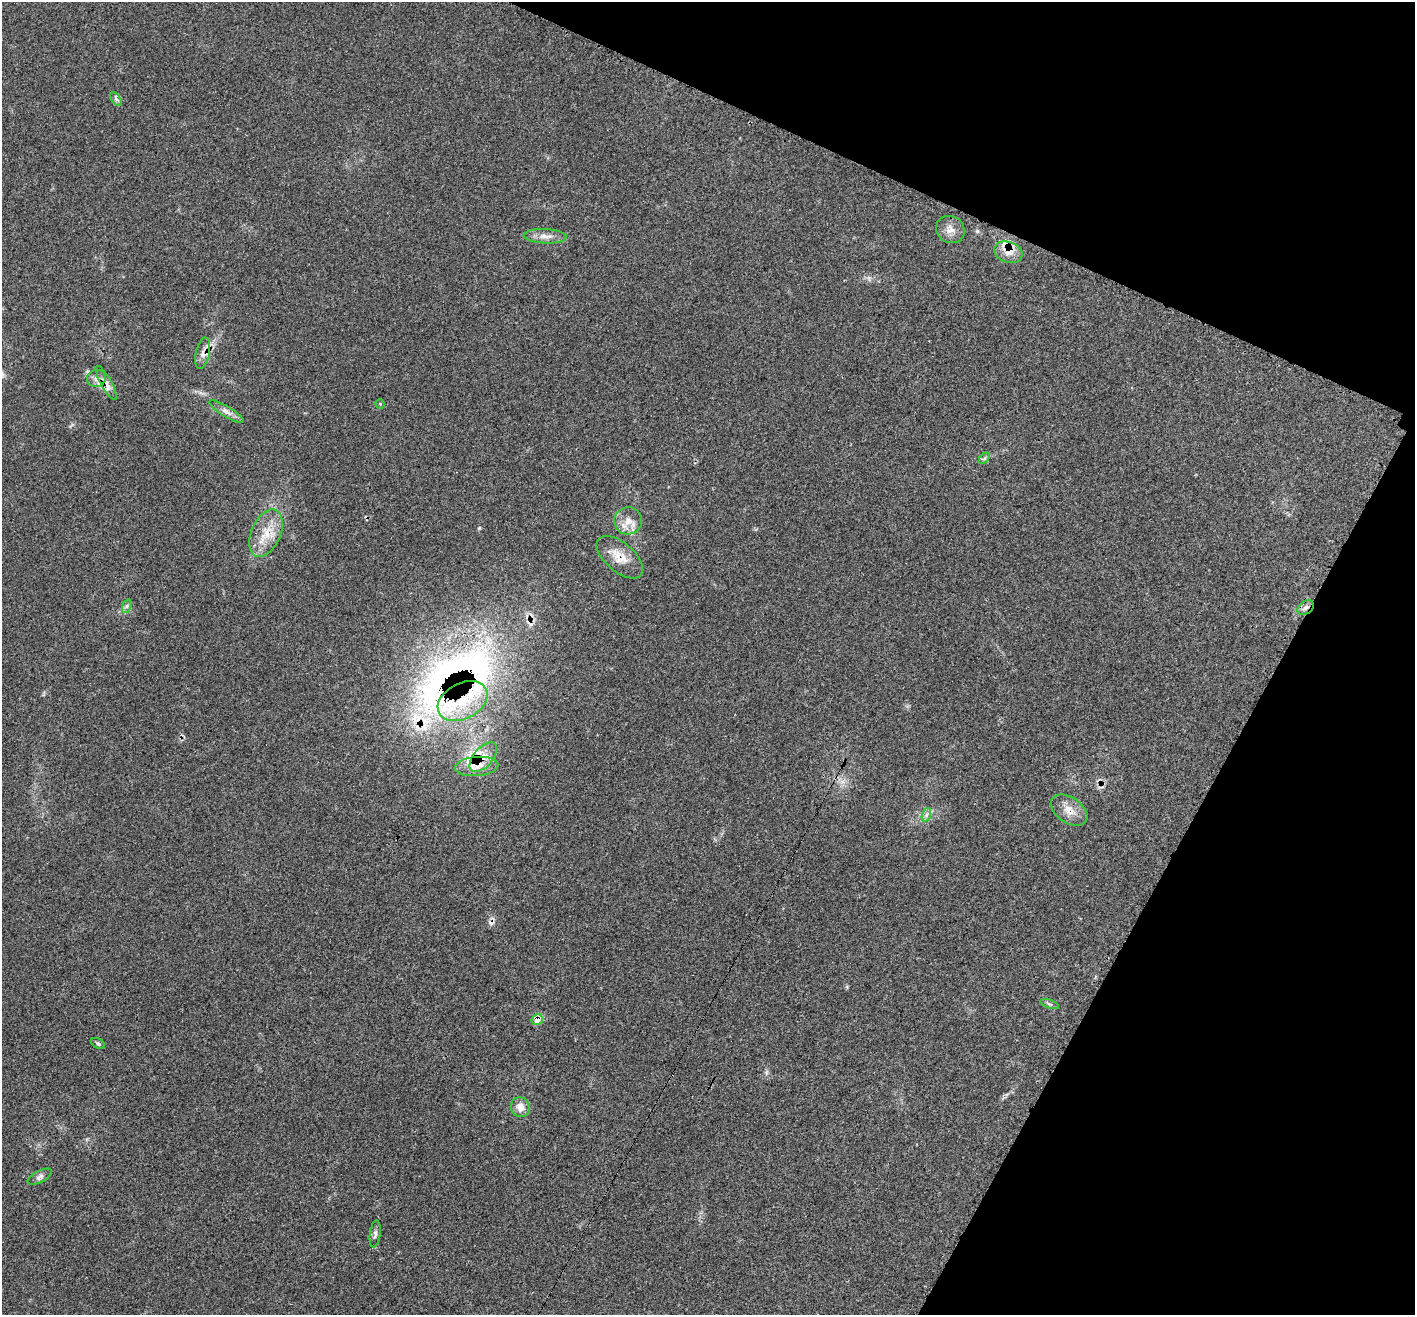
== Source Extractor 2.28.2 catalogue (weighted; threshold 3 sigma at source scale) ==
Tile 8 of 4 x 4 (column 4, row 2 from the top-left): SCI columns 4255-5667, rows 2914-4226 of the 5678 x 5697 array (HDU 1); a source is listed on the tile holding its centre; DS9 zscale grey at full resolution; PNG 1417 x 1317 px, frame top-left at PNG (2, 2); each listed source drawn as its Kron ellipse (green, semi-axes under 4 px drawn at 4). Shown black and unused: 22% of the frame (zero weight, under 3 of 4 exposures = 2% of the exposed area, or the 3 px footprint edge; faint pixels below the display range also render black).
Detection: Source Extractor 2.28.2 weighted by HDU 2 'WHT'; one run over the whole footprint, this tile lists its part. Background 0.0708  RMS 0.0055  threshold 0.0246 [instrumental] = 3 sigma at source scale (4.5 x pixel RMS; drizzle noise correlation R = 1.50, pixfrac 1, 0.05/0.05 arcsec/px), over >= 5 px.
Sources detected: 32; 1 rendered entirely black (masked); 3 cosmic-ray / hot-pixel residue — neither listed nor drawn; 2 inside a brighter listed object's ellipse — not listed separately; the other 26 listed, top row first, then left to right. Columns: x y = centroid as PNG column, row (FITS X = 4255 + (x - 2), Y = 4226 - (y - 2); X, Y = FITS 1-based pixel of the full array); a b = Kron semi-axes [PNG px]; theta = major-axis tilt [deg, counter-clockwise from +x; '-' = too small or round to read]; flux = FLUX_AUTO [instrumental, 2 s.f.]
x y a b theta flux
116 99 8 4 -54 1.3
950 230 15 13 -32 5.1
545 236 21 7 -3 4.7
1008 252 14 10 -18 6
203 353 16 7 78 3.5
96 378 9 8 - 3.1
106 383 19 5 -61 3.7
380 404 4 4 - 0.57
226 412 20 5 -31 3.1
984 458 7 4 45 0.96
628 521 14 13 - 6.5
266 533 25 14 66 13
620 557 28 14 -41 9.5
127 606 7 4 71 1.2
1306 607 9 6 34 2.6
463 701 26 17 28 23
483 757 18 9 49 7.5
477 766 22 9 5 7.6
1069 810 20 12 -34 7
926 815 7 4 71 1.4
1049 1004 10 4 -19 1.1
537 1019 6 5 - 7.3
98 1043 7 4 -30 1
520 1107 10 9 - 4.9
40 1177 13 6 28 2
375 1234 13 5 83 1.8
Overlapping masked pixels (flux is a lower limit): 8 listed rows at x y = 1008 252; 106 383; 620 557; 1306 607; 463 701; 483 757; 477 766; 537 1019
Unlisted compact peaks at least as high as the median listed source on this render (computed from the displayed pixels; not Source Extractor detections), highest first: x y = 479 528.